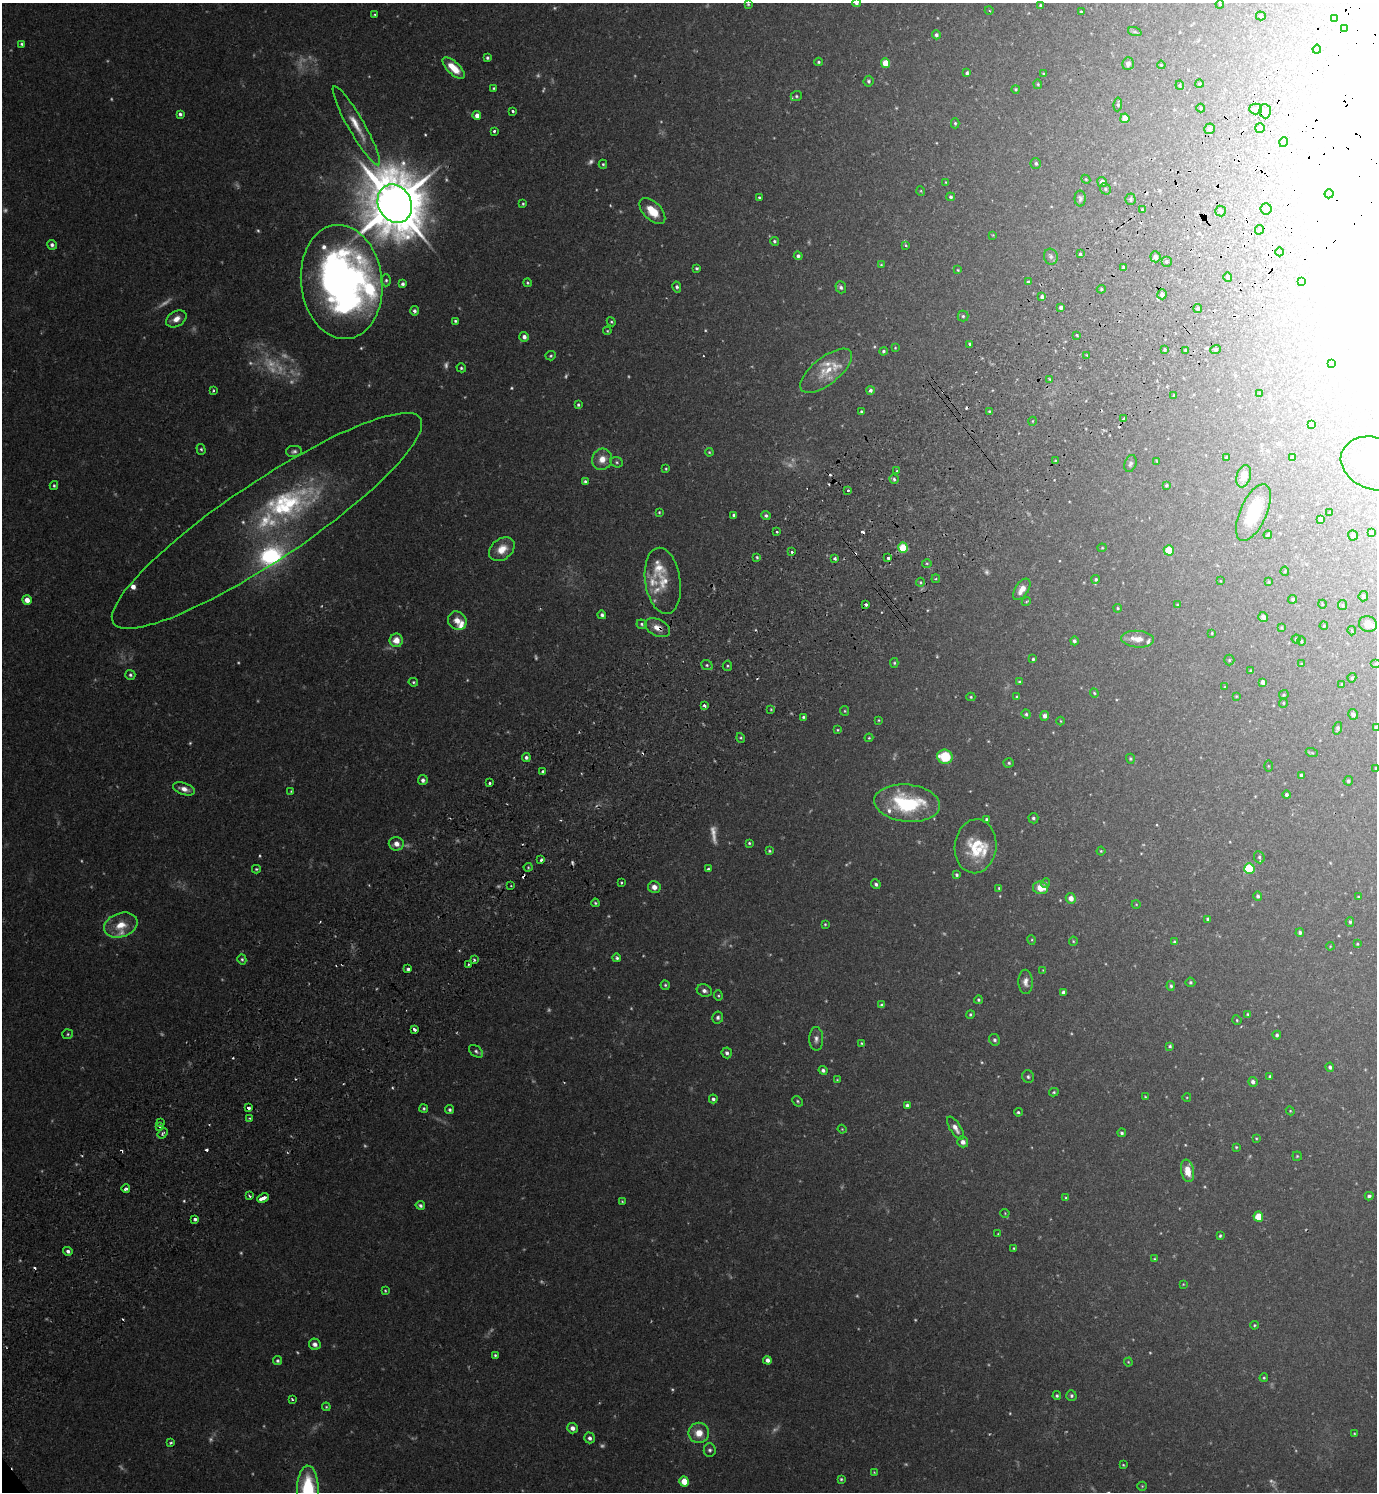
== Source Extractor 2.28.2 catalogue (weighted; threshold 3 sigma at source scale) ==
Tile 10 of 4 x 4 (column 2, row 3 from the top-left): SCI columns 1576-2950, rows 1540-3029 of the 6040 x 6056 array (HDU 1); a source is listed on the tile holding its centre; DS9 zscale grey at full resolution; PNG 1379 x 1494 px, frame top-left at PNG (2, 3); each listed source drawn as its Kron ellipse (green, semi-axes under 4 px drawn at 4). Shown black and unused: <1% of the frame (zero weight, under 2 of 3 exposures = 3% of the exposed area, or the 3 px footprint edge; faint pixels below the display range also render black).
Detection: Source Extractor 2.28.2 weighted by HDU 2 'WHT'; one run over the whole footprint, this tile lists its part. Background 0.0354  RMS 0.0034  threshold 0.0155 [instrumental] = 3 sigma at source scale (4.5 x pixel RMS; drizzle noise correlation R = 1.50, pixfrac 1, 0.05/0.05 arcsec/px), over >= 5 px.
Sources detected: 509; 79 too faint to see at this stretch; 16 inside a brighter object's white glare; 20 cosmic-ray / hot-pixel residue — neither listed nor drawn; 19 inside a brighter listed object's ellipse — not listed separately; the other 375 listed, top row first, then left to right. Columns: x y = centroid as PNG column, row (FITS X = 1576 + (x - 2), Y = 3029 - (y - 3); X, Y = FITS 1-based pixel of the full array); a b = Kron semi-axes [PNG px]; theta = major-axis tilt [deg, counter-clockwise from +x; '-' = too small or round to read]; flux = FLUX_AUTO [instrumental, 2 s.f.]
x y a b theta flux
856 3 4 4 - 1
748 4 4 4 - 0.41
1220 4 4 3 - 0.27
1040 5 4 3 - 0.43
989 10 4 3 - 0.35
1081 12 4 4 - 0.36
375 14 3 2 - 0.45
1261 16 5 4 - 0.49
1334 18 3 2 - 0.45
1344 29 3 3 - 0.91
1135 32 7 4 -18 0.6
936 35 4 4 - 0.87
22 44 4 3 - 0.6
1317 49 4 4 - 0.9
487 58 4 3 - 0.63
818 62 4 3 - 0.5
885 63 5 4 - 7.8
1128 64 6 5 - 1.1
1161 65 4 3 - 0.3
454 68 14 6 -43 6.5
967 73 4 3 - 0.72
1044 74 4 3 - 0.41
869 81 5 5 - 0.69
1038 84 5 4 - 0.39
1199 84 4 3 - 0.4
1180 85 4 3 - 0.35
494 88 3 3 - 0.44
1016 89 4 4 - 0.42
796 96 6 5 - 0.66
1118 104 7 4 84 0.67
1201 108 4 4 - 0.29
1256 109 6 5 - 0.7
513 111 3 3 - 1.2
1265 111 7 6 - 0.86
180 114 4 4 - 0.82
477 115 4 4 - 1.9
1125 118 5 4 - 4.4
955 123 5 4 - 0.49
356 126 45 8 -60 7.2
1260 128 5 5 - 1.1
1209 129 5 5 - 0.83
494 131 3 3 - 0.68
1284 142 5 3 - 0.38
1036 163 5 5 - 0.74
603 164 4 4 - 0.43
1086 179 4 4 - 0.36
946 182 4 3 - 0.31
1102 182 5 5 - 1.7
1105 189 6 5 - 0.62
921 191 5 3 - 0.28
1329 194 5 4 - 2.1
759 197 3 3 - 0.48
951 197 4 4 - 0.67
1080 198 8 5 -89 0.98
1130 199 5 5 - 0.63
395 204 20 16 -63 2600
523 204 3 3 - 0.44
1266 209 5 5 - 1.5
1142 210 4 3 - 1.9
652 211 16 9 -45 6.5
1220 211 5 5 - 0.71
1259 230 5 3 - 0.48
993 235 4 4 - 0.27
774 241 4 4 - 0.61
52 245 5 4 - 0.99
906 245 3 2 - 0.58
1279 252 4 3 - 0.38
1080 254 4 4 - 0.54
798 256 4 4 - 0.87
1051 257 8 7 - 1.2
1155 257 5 5 - 1.3
1166 261 5 5 - 0.73
881 265 4 3 - 0.34
1123 267 4 3 - 0.52
697 268 4 4 - 0.57
958 270 4 3 - 0.3
1228 277 5 4 - 0.48
386 280 6 4 89 0.66
1301 281 3 3 - 0.55
342 282 57 40 -83 190
1028 282 4 4 - 0.66
527 283 4 4 - 0.47
403 284 4 3 - 0.85
677 287 5 4 - 0.72
841 287 6 5 - 0.91
1101 289 4 4 - 0.47
1162 294 5 4 - 1.5
1042 297 4 4 - 1
1061 307 3 3 - 0.87
1198 309 4 4 - 0.77
414 311 5 4 - 0.93
963 316 5 5 - 0.64
176 319 11 7 30 2.9
455 321 3 3 - 0.5
611 322 5 4 - 0.4
607 331 4 3 - 0.36
1077 335 3 2 - 0.29
524 337 5 4 - 1.6
970 344 3 3 - 2
895 348 4 4 - 0.3
1164 349 3 3 - 0.47
1216 349 5 4 - 0.5
1185 350 4 2 - 0.3
883 351 4 4 - 0.64
1087 355 3 2 - 0.47
551 356 5 4 - 0.54
1331 364 4 3 - 0.38
461 368 5 4 - 0.5
826 371 31 13 38 8.1
1050 379 4 4 - 0.38
870 390 4 4 - 1
213 391 4 3 - 0.44
1260 394 4 2 - 0.22
1174 395 3 2 - 0.28
578 405 4 3 - 0.52
989 411 3 3 - 0.37
861 412 3 3 - 0.5
1123 419 4 3 - 0.76
1033 421 4 3 - 0.28
1311 424 4 3 - 0.62
201 449 5 4 - 0.56
294 451 8 5 3 1
709 452 4 3 - 0.38
1226 457 4 3 - 0.47
1292 458 4 4 - 1.5
602 459 11 10 - 3.9
1055 461 3 3 - 0.29
1157 461 3 2 - 0.34
617 462 6 5 - 0.61
1130 464 9 6 71 0.89
1374 464 34 26 -19 34
666 469 4 3 - 0.38
897 471 3 3 - 0.78
1244 476 11 7 73 3.9
894 479 5 4 - 0.68
585 481 4 4 - 0.7
54 485 4 3 - 0.51
1166 485 4 4 - 0.42
848 490 3 3 - 0.56
659 512 4 3 - 0.37
1253 512 30 13 66 14
1330 512 3 2 - 0.31
734 515 4 3 - 0.64
766 516 4 4 - 0.71
1320 519 4 4 - 1.3
267 521 185 39 34 51
777 532 3 2 - 0.56
1371 532 4 3 - 0.6
1268 535 4 3 - 0.53
1353 535 5 5 - 1
903 548 5 5 - 14
1102 548 4 4 - 0.35
502 549 14 10 38 5.1
1169 550 5 5 - 6.9
792 551 3 3 - 1
757 557 3 3 - 0.46
835 558 3 3 - 1.1
888 558 3 3 - 0.72
927 563 5 3 - 0.4
1285 571 4 4 - 0.36
936 579 4 3 - 0.41
1096 579 4 4 - 0.6
663 581 33 17 -82 8.6
1221 581 4 2 - 0.2
920 582 4 4 - 0.46
1269 582 4 3 - 0.32
1022 589 12 6 56 3.1
1363 596 5 4 - 0.84
1293 599 4 4 - 0.52
27 600 5 4 - 3.1
1026 601 5 3 - 0.43
1322 604 4 3 - 0.24
866 605 3 3 - 2
1177 605 4 3 - 0.26
1342 605 5 4 - 0.43
1118 608 4 3 - 0.4
602 615 4 4 - 0.9
1263 617 5 4 - 1.6
457 621 10 8 -42 3.1
642 624 5 4 - 0.59
1368 624 9 7 -23 4.2
1324 626 4 3 - 0.35
657 628 13 8 -27 3
1281 628 4 3 - 0.33
1352 631 4 4 - 0.45
1212 633 4 3 - 0.3
1138 639 16 8 -5 3.5
1296 639 4 4 - 0.43
396 640 7 6 - 3.9
1074 641 4 4 - 0.84
1301 641 4 3 - 0.3
1033 659 3 3 - 0.49
1229 660 5 5 - 0.46
894 663 5 4 - 0.45
1376 663 5 4 - 0.41
1301 664 4 3 - 0.34
707 665 6 4 -22 0.6
727 666 5 4 - 0.52
1251 671 3 3 - 0.64
130 675 5 5 - 0.7
1352 678 4 4 - 0.6
413 682 5 4 - 0.48
1019 682 4 3 - 0.43
1263 682 4 4 - 1.4
1342 684 4 4 - 0.33
1225 687 4 2 - 0.24
1094 693 4 3 - 0.4
1284 695 5 4 - 0.49
1236 696 4 3 - 0.29
971 697 4 4 - 0.43
1017 697 4 3 - 0.55
1283 703 4 4 - 0.35
704 706 3 3 - 1.8
771 709 4 3 - 0.33
845 711 5 4 - 0.4
1026 714 5 4 - 0.61
1353 714 5 5 - 0.99
1045 716 5 4 - 1.2
803 717 4 4 - 0.51
878 720 4 3 - 0.3
1061 721 4 3 - 0.27
1376 727 4 4 - 0.79
1337 728 6 4 73 0.72
837 730 4 3 - 0.35
741 738 5 3 - 0.4
869 738 4 4 - 0.36
1312 753 6 4 -18 0.49
526 757 4 4 - 0.97
945 757 8 7 - 12
1130 759 5 4 - 0.47
1009 763 5 4 - 0.58
1268 766 5 4 - 0.28
1376 768 4 3 - 0.36
543 771 3 3 - 1.7
1301 775 3 3 - 0.63
423 780 5 5 - 1.1
1348 781 5 4 - 0.59
490 783 3 3 - 1.3
184 789 11 6 -18 2.5
291 791 3 3 - 0.32
1286 795 4 3 - 0.92
907 803 33 18 -6 28
1033 818 5 5 - 0.71
987 820 4 4 - 0.83
749 843 4 3 - 0.47
396 844 7 6 - 2.4
976 846 27 21 83 13
769 851 4 3 - 0.44
1101 851 4 4 - 0.38
1259 857 6 5 - 0.67
541 860 3 3 - 1.1
528 867 4 4 - 0.45
256 869 4 3 - 0.44
708 869 4 3 - 0.52
1249 869 5 5 - 22
957 875 4 4 - 0.67
621 883 3 2 - 0.43
1045 883 5 4 - 0.45
876 884 5 4 - 0.85
511 886 3 2 - 0.25
654 887 6 6 - 2.2
999 888 4 4 - 0.37
1040 888 7 6 - 4.6
1258 896 5 4 - 0.72
1358 897 4 3 - 0.28
1071 898 5 5 - 2.4
595 903 4 3 - 0.51
1136 904 4 3 - 0.26
1208 919 3 3 - 0.6
1350 922 4 4 - 0.54
825 924 4 4 - 0.36
121 925 17 12 18 6.1
1300 932 4 4 - 0.86
1032 940 5 3 - 0.33
1073 941 4 4 - 0.38
1174 942 4 4 - 0.48
1357 944 4 3 - 0.33
1330 946 4 3 - 0.28
617 958 4 4 - 0.75
242 959 5 4 - 0.56
474 960 3 3 - 0.58
468 964 3 3 - 0.4
408 969 4 3 - 1
1043 970 3 3 - 0.24
1026 982 12 7 -88 1.9
1190 982 5 5 - 0.53
665 985 4 4 - 0.52
1171 986 5 4 - 0.63
704 991 8 6 -21 1.3
1063 992 4 4 - 0.89
718 996 5 4 - 0.43
978 1000 4 4 - 0.59
882 1005 4 4 - 0.77
970 1014 4 4 - 0.5
1248 1014 3 3 - 0.39
718 1017 6 5 - 0.9
1237 1020 5 4 - 0.38
414 1029 4 3 - 1.5
68 1034 5 5 - 0.58
1277 1035 4 4 - 0.72
816 1039 12 7 -89 1.6
994 1040 6 5 - 0.85
862 1043 4 3 - 0.4
1170 1046 4 3 - 0.46
476 1051 8 5 -39 0.84
727 1053 5 5 - 1.1
1330 1067 4 4 - 0.84
823 1070 4 4 - 0.91
1270 1076 3 3 - 0.6
1028 1077 6 6 - 0.71
837 1080 4 4 - 0.29
1253 1082 5 4 - 1.2
1054 1092 5 4 - 0.46
1145 1097 3 3 - 0.3
1187 1097 4 3 - 0.26
713 1099 4 4 - 0.86
798 1101 6 4 -43 0.52
907 1105 4 4 - 1.1
248 1108 3 3 - 3.8
424 1108 4 4 - 0.57
450 1110 4 4 - 0.75
1290 1111 4 4 - 0.31
1018 1112 4 3 - 0.48
250 1118 3 3 - 0.43
160 1122 3 3 - 0.54
159 1126 3 3 - 0.79
955 1128 13 5 -58 2.1
842 1129 4 4 - 0.31
162 1133 6 4 53 0.61
1122 1133 4 4 - 0.65
1256 1138 4 3 - 0.32
963 1142 5 5 - 1.5
1236 1147 4 4 - 0.4
1297 1156 4 4 - 0.4
1188 1171 11 6 -79 4.7
126 1189 4 4 - 0.95
249 1196 3 2 - 0.56
1369 1196 4 4 - 0.78
263 1198 6 3 25 5
1066 1198 4 4 - 0.46
622 1202 3 2 - 0.33
420 1205 5 4 - 0.9
1005 1213 4 4 - 0.33
1258 1217 5 4 - 8.2
195 1219 3 3 - 1.2
998 1234 4 3 - 0.24
1220 1236 4 3 - 0.51
1014 1248 3 3 - 0.35
68 1251 5 4 - 1.1
1154 1259 3 3 - 0.34
1183 1284 3 2 - 0.24
385 1291 4 3 - 0.33
1254 1325 4 3 - 0.36
315 1344 6 5 - 1.6
495 1355 4 3 - 0.49
767 1360 4 4 - 1.5
277 1361 4 4 - 0.73
1128 1362 4 4 - 0.32
1264 1378 4 3 - 0.41
1057 1396 4 4 - 0.6
1071 1396 5 5 - 0.74
292 1399 3 3 - 0.52
326 1407 4 4 - 0.37
572 1428 5 5 - 1.8
699 1433 10 10 - 4.7
1354 1433 4 4 - 0.32
590 1438 5 5 - 1.2
171 1443 4 3 - 0.66
710 1450 6 6 - 0.87
1123 1465 4 3 - 0.37
874 1472 3 3 - 0.27
841 1479 3 3 - 0.46
684 1481 5 4 - 6.8
1142 1486 4 4 - 0.36
308 1489 23 10 89 26
Overlapping masked pixels (flux is a lower limit): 3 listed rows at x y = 903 548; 657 628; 263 1198
Isophote crosses this tile's border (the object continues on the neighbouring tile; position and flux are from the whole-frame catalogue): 6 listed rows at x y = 856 3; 1374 464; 1376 663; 1376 727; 1376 768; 308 1489